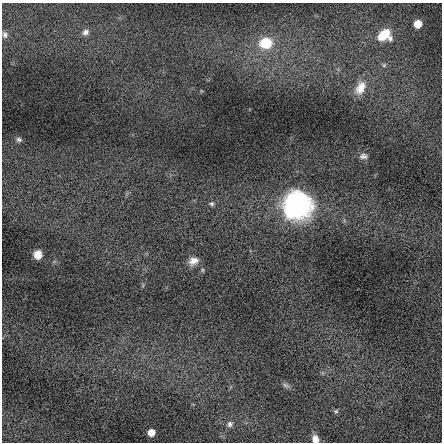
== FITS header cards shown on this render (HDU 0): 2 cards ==
NAXIS1  =                  440 / length of data axis 1
NAXIS2  =                  440 / length of data axis 2

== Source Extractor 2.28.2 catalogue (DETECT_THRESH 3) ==
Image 440 x 440 px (HDU 0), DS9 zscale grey, 1 PNG px = 1 image px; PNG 444 x 444 px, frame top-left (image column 1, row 440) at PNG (2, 3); no overlay
Background 0.114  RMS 3.4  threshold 10.3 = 3 sigma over >= 5 px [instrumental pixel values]
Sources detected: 18; all 18 listed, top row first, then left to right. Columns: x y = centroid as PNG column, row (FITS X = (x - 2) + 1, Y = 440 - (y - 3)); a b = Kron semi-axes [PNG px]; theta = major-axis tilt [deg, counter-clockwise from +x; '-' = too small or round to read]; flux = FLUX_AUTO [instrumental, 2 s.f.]
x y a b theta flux
418 24 6 6 - 4300
85 32 9 7 35 890
5 35 8 6 -80 650
384 35 15 12 10 5500
266 43 12 11 - 7400
384 65 6 5 - 400
360 88 18 11 63 3500
19 140 8 6 -16 570
363 156 10 7 2 860
212 204 7 6 - 490
297 205 29 29 - 33000
38 254 8 7 - 2200
193 261 12 9 22 1700
285 385 11 5 -18 670
336 411 6 5 - 400
230 424 9 7 56 790
151 433 6 5 - 2900
315 439 8 7 - 1800
At the frame edge (FLAGS 8, measured only in part): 1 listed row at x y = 315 439